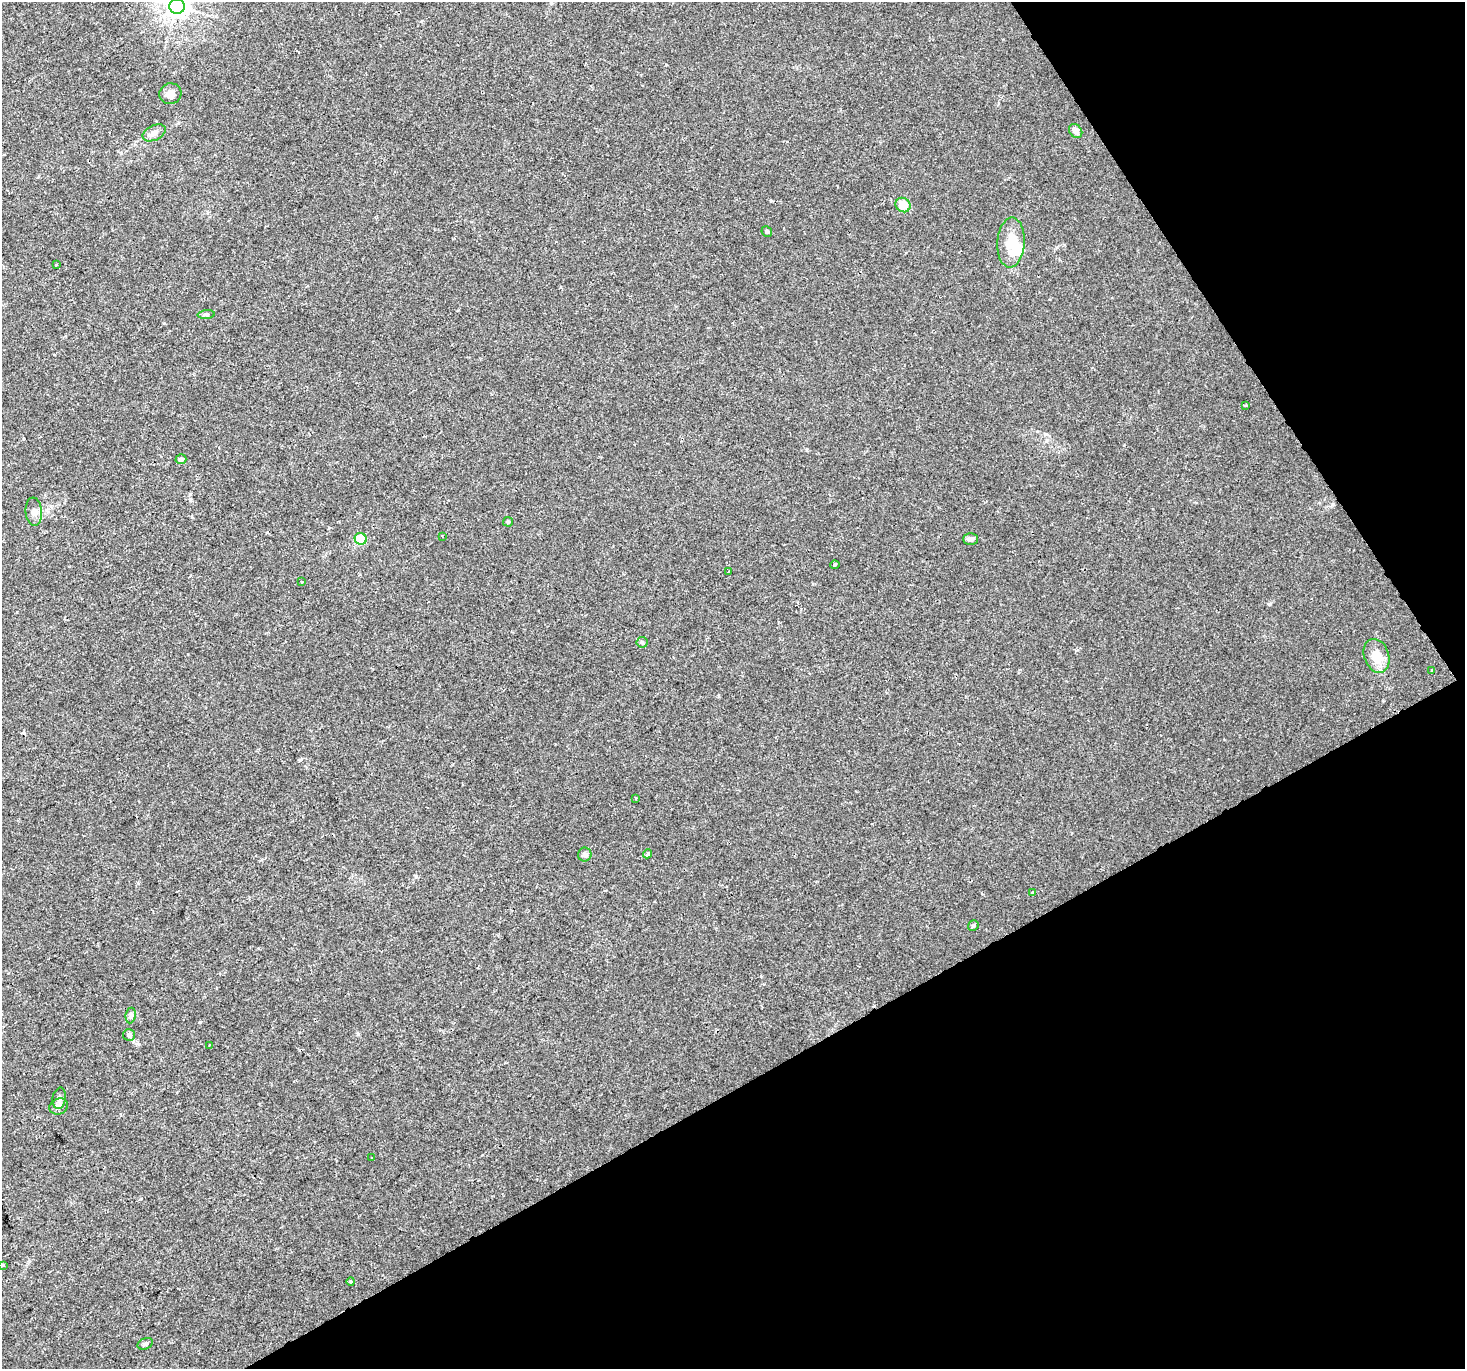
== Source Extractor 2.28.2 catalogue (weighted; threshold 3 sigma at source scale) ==
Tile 12 of 4 x 4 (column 4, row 3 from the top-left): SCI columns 4389-5851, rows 1480-2846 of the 5854 x 5755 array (HDU 1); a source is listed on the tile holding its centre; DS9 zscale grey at full resolution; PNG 1467 x 1371 px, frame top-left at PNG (2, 2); each listed source drawn as its Kron ellipse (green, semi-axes under 4 px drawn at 4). Shown black and unused: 29% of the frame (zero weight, under 2 of 3 exposures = <1% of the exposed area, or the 3 px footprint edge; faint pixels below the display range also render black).
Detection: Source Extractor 2.28.2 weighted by HDU 2 'WHT'; one run over the whole footprint, this tile lists its part. Background 0.004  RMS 0.0027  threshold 0.012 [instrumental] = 3 sigma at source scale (4.5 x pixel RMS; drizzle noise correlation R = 1.50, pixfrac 1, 0.0396/0.0396 arcsec/px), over >= 5 px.
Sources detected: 40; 1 inside a brighter object's white glare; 3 cosmic-ray / hot-pixel residue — neither listed nor drawn; the other 36 listed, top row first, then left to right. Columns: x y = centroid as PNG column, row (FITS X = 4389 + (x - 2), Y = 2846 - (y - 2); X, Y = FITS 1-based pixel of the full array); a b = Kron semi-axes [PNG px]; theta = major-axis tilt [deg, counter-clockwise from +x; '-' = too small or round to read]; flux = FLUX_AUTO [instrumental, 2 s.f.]
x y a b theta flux
177 6 8 7 - 240
170 94 11 10 - 2
1076 131 7 6 - 1.5
154 133 12 7 25 1.4
903 205 8 7 - 4
767 231 5 5 - 0.49
1011 243 25 13 87 7.1
56 265 3 3 - 0.74
206 315 9 3 4 0.49
1245 405 3 3 - 0.35
181 459 5 5 - 0.88
34 512 14 8 -84 1.3
508 522 5 4 - 0.35
442 536 3 2 - 0.2
361 539 6 5 - 6.1
971 539 7 6 - 1
835 565 5 3 - 1.9
728 571 3 2 - 0.25
302 582 3 3 - 0.28
642 642 5 5 - 0.44
1377 656 17 12 -70 4.4
1432 670 2 2 - 0.27
636 798 3 2 - 0.3
585 854 7 7 - 0.68
647 854 4 3 - 0.93
1032 893 4 3 - 0.28
973 926 5 5 - 0.53
131 1015 8 5 83 0.56
129 1035 6 6 - 0.57
209 1045 3 3 - 0.23
59 1098 11 6 80 0.93
59 1106 9 7 25 0.98
372 1158 3 3 - 0.31
2 1265 4 3 - 0.24
351 1282 4 3 - 1.7
145 1344 8 5 26 0.66
Overlapping masked pixels (flux is a lower limit): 1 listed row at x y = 351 1282
Isophote crosses this tile's border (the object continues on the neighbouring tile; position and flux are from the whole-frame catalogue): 2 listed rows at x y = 177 6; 2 1265
Unlisted compact peaks at least as high as the median listed source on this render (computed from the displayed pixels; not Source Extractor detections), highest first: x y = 1269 604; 200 1022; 1332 505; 358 1034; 164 323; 416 876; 807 450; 761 976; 300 760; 1057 247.